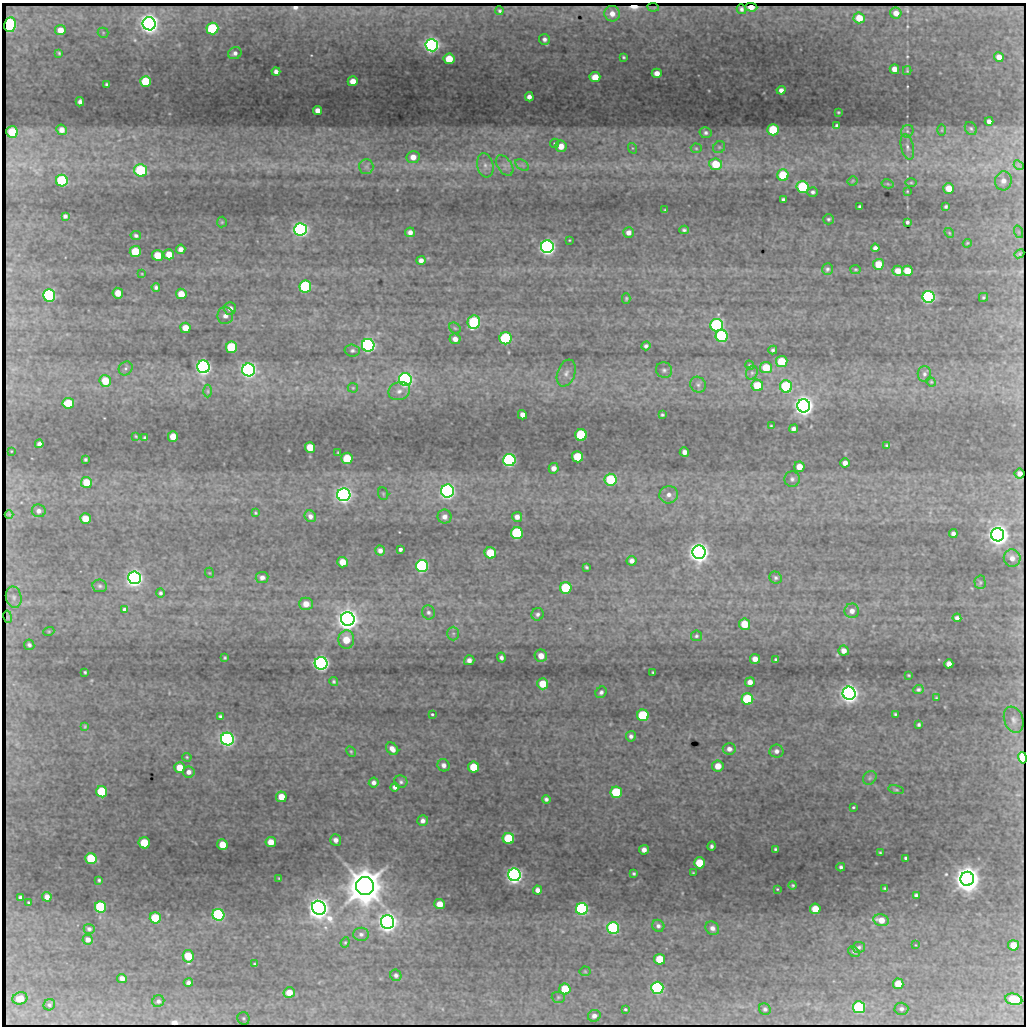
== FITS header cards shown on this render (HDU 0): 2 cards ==
NAXIS1  =                 1024 / length of data axis 1
NAXIS2  =                 1024 / length of data axis 2

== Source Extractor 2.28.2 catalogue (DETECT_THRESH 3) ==
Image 1024 x 1024 px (HDU 0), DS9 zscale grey, 1 PNG px = 1 image px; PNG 1028 x 1028 px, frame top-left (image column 1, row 1024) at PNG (2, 3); each listed source drawn as its Kron ellipse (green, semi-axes under 4 px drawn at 4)
Background 394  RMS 3.1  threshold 9.2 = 3 sigma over >= 5 px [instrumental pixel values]
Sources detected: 338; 7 with non-positive FLUX_AUTO (blend fragments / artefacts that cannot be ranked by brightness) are neither listed nor drawn; the other 331 listed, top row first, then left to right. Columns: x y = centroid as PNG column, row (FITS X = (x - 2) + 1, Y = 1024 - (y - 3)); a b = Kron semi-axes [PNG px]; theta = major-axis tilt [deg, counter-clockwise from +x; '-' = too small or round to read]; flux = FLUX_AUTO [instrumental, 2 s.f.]
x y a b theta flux
653 7 6 2 -7 2.4e+02
751 7 6 4 -2 1.4e+02
741 9 5 4 - 5.5e+02
500 11 4 3 - 4.4e+02
896 13 5 5 - 1.6e+03
612 14 8 7 - 2.0e+03
859 18 5 5 - 4.1e+03
149 24 6 6 - 2.3e+05
10 25 7 5 81 4.5e+04
212 28 6 6 - 2.0e+04
60 30 5 5 - 2.4e+03
103 33 5 5 - 2.5e+02
544 39 5 5 - 6.9e+02
432 45 6 6 - 1.3e+05
59 53 4 3 - 2.5e+02
235 53 7 6 - 7.6e+02
623 57 4 3 - 2.8e+02
999 57 5 4 - 1.7e+03
449 59 5 5 - 4.8e+03
894 69 5 4 - 1.7e+03
276 71 4 4 - 8.0e+02
907 71 4 4 - 2.3e+02
657 73 5 4 - 1.5e+03
595 77 5 5 - 3.4e+03
146 81 5 5 - 1.1e+04
353 81 5 5 - 2.4e+03
106 84 3 3 - 2.9e+02
781 90 4 4 - 1.0e+03
529 97 4 4 - 9.5e+02
80 102 5 4 - 7.2e+02
317 110 4 4 - 1.4e+03
838 112 3 2 - 2.0e+02
989 121 4 4 - 9.8e+02
837 126 4 3 - 4.7e+02
971 129 7 5 -56 4.2e+02
62 130 5 5 - 1.4e+03
773 130 6 5 - 1.2e+04
942 130 6 4 90 2.4e+02
907 131 7 5 47 4.8e+02
12 132 6 6 - 8.3e+03
706 133 6 5 - 5.8e+02
555 143 5 4 - 3.2e+02
561 146 6 5 - 2.3e+03
719 147 6 5 - 4.4e+02
907 147 13 6 -77 1.0e+03
632 148 5 3 - 2.3e+02
696 148 5 5 - 3.0e+02
413 157 6 6 - 1.8e+03
716 164 6 6 - 6.1e+03
485 165 12 8 -78 1.3e+03
522 165 7 5 -34 5.2e+02
1019 165 6 2 -41 3.4e+02
366 166 7 7 - 6.9e+02
505 166 11 7 -54 1.0e+03
141 170 6 6 - 2.3e+04
783 175 5 5 - 8.9e+03
62 181 6 6 - 2.6e+04
853 181 5 4 - 2.5e+02
1003 181 9 8 - 1.4e+03
911 183 6 4 0 2.7e+02
888 184 6 4 -11 2.8e+02
803 187 6 6 - 1.7e+04
949 188 5 5 - 3.0e+03
907 191 4 3 - 2.0e+02
813 192 5 5 - 5.8e+02
783 199 4 3 - 4.8e+02
860 207 4 3 - 4.2e+02
946 207 4 3 - 3.6e+02
665 210 3 3 - 2.3e+02
65 216 4 4 - 5.3e+02
828 219 5 5 - 3.9e+02
222 222 5 5 - 2.6e+02
907 222 3 3 - 7.4e+02
301 229 6 6 - 1.1e+05
684 230 4 4 - 4.5e+02
410 232 5 5 - 1.0e+03
1019 232 6 4 -71 3.4e+02
628 233 5 5 - 1.1e+03
949 233 5 4 - 2.4e+02
136 236 5 4 - 4.8e+02
569 240 3 3 - 1.8e+02
967 243 4 3 - 2.2e+02
547 247 6 6 - 1.4e+05
875 248 4 4 - 8.0e+02
181 249 5 4 - 1.0e+03
135 252 5 5 - 8.6e+03
169 254 5 5 - 2.9e+03
1019 254 5 3 - 1.1e+02
158 255 5 5 - 5.5e+03
421 260 4 4 - 8.8e+02
878 264 5 5 - 4.6e+03
827 269 6 5 - 4.6e+02
855 269 5 4 - 2.6e+02
898 271 5 5 - 2.0e+03
907 271 5 5 - 4.1e+03
142 274 4 3 - 1.7e+02
305 286 6 6 - 3.1e+04
156 287 4 4 - 5.1e+02
118 293 5 5 - 2.9e+03
181 294 5 5 - 2.9e+03
49 295 6 6 - 4.2e+04
929 297 6 6 - 7.2e+04
983 297 4 4 - 3.2e+02
626 298 5 4 - 2.9e+02
230 308 6 6 - 1.0e+03
225 316 8 8 - 1.2e+03
474 322 7 6 - 2.7e+04
717 325 6 6 - 3.9e+04
185 328 5 5 - 2.9e+03
455 328 6 5 - 3.8e+02
722 336 6 6 - 3.7e+04
506 338 6 6 - 3.0e+04
455 339 5 5 - 1.3e+03
368 345 6 6 - 8.9e+04
646 346 5 4 - 5.5e+02
232 347 6 5 - 1.7e+04
352 350 8 6 -2 5.6e+02
773 350 4 3 - 4.0e+02
782 361 6 5 - 7.3e+03
749 365 5 3 - 2.3e+02
203 367 6 6 - 1.1e+05
126 368 7 6 - 5.7e+02
766 368 6 5 - 5.7e+03
249 370 6 6 - 1.1e+05
664 370 8 7 - 6.6e+02
566 373 14 8 70 1.4e+03
752 373 7 5 68 4.5e+02
924 374 8 6 89 6.4e+02
405 380 6 6 - 9.1e+04
105 381 6 5 - 5.0e+03
931 382 5 4 - 2.2e+02
698 385 8 7 - 7.0e+02
757 385 6 5 - 6.0e+03
786 386 6 6 - 1.9e+04
353 388 5 5 - 2.5e+02
208 391 6 4 -90 3.5e+02
399 391 11 9 21 1.3e+03
68 403 6 5 - 8.0e+03
804 406 6 6 - 2.5e+05
522 415 5 4 - 1.3e+03
662 415 3 3 - 3.1e+02
771 426 3 3 - 2.0e+02
793 429 5 4 - 7.1e+02
581 435 6 6 - 2.3e+04
136 436 3 2 - 2.0e+02
173 436 5 5 - 2.7e+03
145 438 4 4 - 5.2e+02
39 444 4 4 - 7.2e+02
887 445 4 3 - 2.9e+02
310 447 5 5 - 4.3e+03
11 451 2 2 - 1.6e+02
684 452 4 4 - 9.2e+02
338 453 3 2 - 2.0e+02
577 457 5 5 - 8.6e+03
347 458 5 5 - 7.2e+03
85 459 3 3 - 3.2e+02
509 460 6 6 - 7.1e+04
845 463 5 4 - 1.1e+03
799 467 5 5 - 2.5e+03
554 468 5 5 - 1.3e+03
1020 474 5 5 - 4.3e+02
792 479 8 7 - 7.8e+02
611 480 6 6 - 1.7e+04
86 482 5 5 - 4.5e+03
447 491 6 6 - 1.2e+05
383 494 6 5 - 3.0e+02
344 495 6 6 - 1.3e+05
669 495 9 9 - 1.3e+03
39 511 7 6 - 8.6e+02
255 513 4 3 - 2.5e+02
9 514 4 3 - 3.1e+02
310 516 6 5 - 9.0e+02
444 517 7 7 - 1.1e+03
517 517 5 5 - 1.2e+03
85 519 5 5 - 3.7e+03
517 533 6 6 - 3.4e+04
953 534 4 4 - 6.9e+02
998 535 6 6 - 3.2e+05
400 549 4 3 - 1.2e+03
380 550 5 5 - 8.1e+02
699 552 6 6 - 3.1e+05
490 553 6 5 - 7.0e+03
1012 558 9 8 - 1.4e+03
632 561 5 5 - 9.8e+02
342 562 5 5 - 2.9e+03
422 566 6 6 - 5.4e+04
586 567 4 3 - 2.9e+02
210 573 5 3 - 1.8e+02
262 577 6 5 - 8.4e+02
134 578 6 6 - 1.5e+05
775 578 6 6 - 4.7e+02
980 582 7 5 -88 4.0e+02
100 586 7 6 - 5.4e+02
566 588 6 5 - 1.4e+04
160 593 5 4 - 4.4e+02
14 597 11 7 -78 1.1e+03
306 604 7 6 - 2.2e+03
124 609 4 4 - 7.4e+02
852 611 7 7 - 1.2e+03
428 612 7 6 - 6.7e+02
537 614 6 6 - 6.1e+02
8 617 6 2 -79 3.8e+02
957 618 4 4 - 7.3e+02
348 619 7 7 - 3.2e+05
744 624 5 5 - 4.7e+03
49 631 5 3 - 2.2e+02
453 633 7 6 - 5.4e+02
696 636 5 5 - 3.5e+02
346 640 9 8 - 4.0e+03
29 645 5 5 - 5.4e+02
844 651 5 5 - 1.3e+03
541 656 6 6 - 2.2e+03
225 658 3 3 - 2.4e+02
501 658 5 4 - 6.5e+02
755 659 5 5 - 1.5e+03
775 659 3 3 - 2.6e+02
469 660 5 5 - 9.3e+02
321 663 6 6 - 1.5e+05
949 664 5 4 - 1.2e+03
85 672 3 3 - 2.2e+02
653 672 3 3 - 2.5e+02
909 675 3 2 - 1.9e+02
334 682 4 4 - 4.1e+02
750 682 5 4 - 1.3e+03
543 684 5 5 - 4.8e+03
918 689 5 4 - 4.3e+02
601 692 6 5 - 5.9e+02
849 693 6 6 - 2.0e+05
936 698 3 2 - 1.8e+02
747 699 6 5 - 1.7e+04
432 714 3 3 - 2.9e+02
895 714 3 3 - 2.8e+02
643 715 6 5 - 1.9e+04
220 717 4 3 - 4.1e+02
1014 720 13 9 -71 1.3e+03
919 725 4 3 - 3.9e+02
85 726 3 3 - 2.1e+02
631 736 5 5 - 6.7e+02
227 739 6 6 - 9.0e+04
392 749 7 5 -48 1.5e+03
729 749 6 6 - 1.0e+03
351 751 6 4 -63 2.8e+02
776 751 7 6 - 8.5e+02
187 757 5 4 - 2.3e+02
1023 758 6 4 -79 3.7e+03
444 765 6 6 - 9.1e+02
718 766 6 5 - 2.7e+03
180 767 5 5 - 3.6e+03
474 767 5 5 - 6.8e+03
188 772 6 5 - 9.5e+02
870 778 7 6 - 4.9e+02
374 782 5 5 - 8.3e+02
401 782 7 6 - 5.6e+02
395 787 4 4 - 8.3e+02
896 790 8 4 -11 3.4e+02
102 792 5 5 - 1.5e+04
616 792 6 5 - 1.7e+04
281 797 5 5 - 3.3e+03
546 799 4 4 - 5.4e+02
853 807 3 2 - 2.8e+02
423 821 5 5 - 9.1e+02
508 839 6 5 - 1.6e+04
336 840 6 5 - 1.0e+03
271 842 5 5 - 2.9e+03
144 843 5 5 - 7.6e+03
222 845 5 5 - 4.1e+03
712 846 4 4 - 5.7e+02
775 849 3 3 - 3.1e+02
644 850 5 4 - 1.1e+03
880 853 3 2 - 2.1e+02
906 858 3 3 - 3.1e+02
91 859 5 5 - 1.2e+04
699 863 5 5 - 7.6e+03
841 867 4 3 - 4.3e+02
693 873 3 2 - 2.1e+02
634 874 3 3 - 3.5e+02
514 875 6 6 - 1.7e+05
279 878 4 3 - 2.4e+02
967 879 7 7 - 6.1e+05
99 880 3 3 - 2.9e+02
793 885 4 4 - 3.1e+02
365 886 9 9 - 1.1e+06
885 888 3 3 - 2.6e+02
777 889 3 3 - 2.0e+02
537 890 4 4 - 1.0e+03
916 895 4 4 - 4.6e+02
20 897 4 3 - 4.3e+02
47 897 5 4 - 1.2e+03
28 902 2 2 - 1.7e+02
440 904 5 5 - 2.8e+03
101 907 6 5 - 2.2e+04
319 908 7 6 - 3.4e+05
582 909 6 6 - 5.8e+04
815 909 5 5 - 4.5e+03
218 915 6 6 - 4.1e+04
155 918 5 5 - 9.0e+03
881 920 8 6 -13 2.3e+03
388 922 7 6 - 1.9e+05
658 926 6 5 - 6.5e+02
613 928 6 6 - 3.7e+04
712 928 7 6 - 1.1e+03
89 929 5 5 - 4.8e+02
361 934 8 6 -1 7.6e+02
88 940 5 5 - 9.8e+02
345 942 5 4 - 2.8e+02
916 945 2 2 - 1.2e+02
1013 945 5 5 - 3.9e+03
859 947 6 5 - 4.8e+02
854 952 6 4 -36 3.8e+02
188 956 6 5 - 7.1e+03
660 959 5 5 - 6.6e+03
255 964 3 3 - 2.5e+02
585 971 5 5 - 2.5e+02
396 975 6 5 - 5.9e+02
122 978 5 4 - 1.2e+03
188 982 5 4 - 6.1e+02
898 984 5 5 - 3.9e+03
657 988 6 6 - 4.3e+04
565 989 5 5 - 7.8e+03
289 993 5 5 - 3.1e+03
558 997 6 5 - 3.9e+02
20 998 7 6 - 3.1e+03
1014 999 8 5 -12 1.1e+04
158 1001 6 5 - 5.9e+02
49 1005 6 5 - 4.3e+02
859 1007 6 6 - 2.4e+04
625 1009 4 3 - 3.3e+02
765 1009 6 5 - 5.0e+02
901 1009 7 6 - 5.7e+02
594 1016 6 6 - 9.9e+02
243 1018 6 6 - 4.2e+02
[7 non-positive-flux detections neither listed nor drawn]